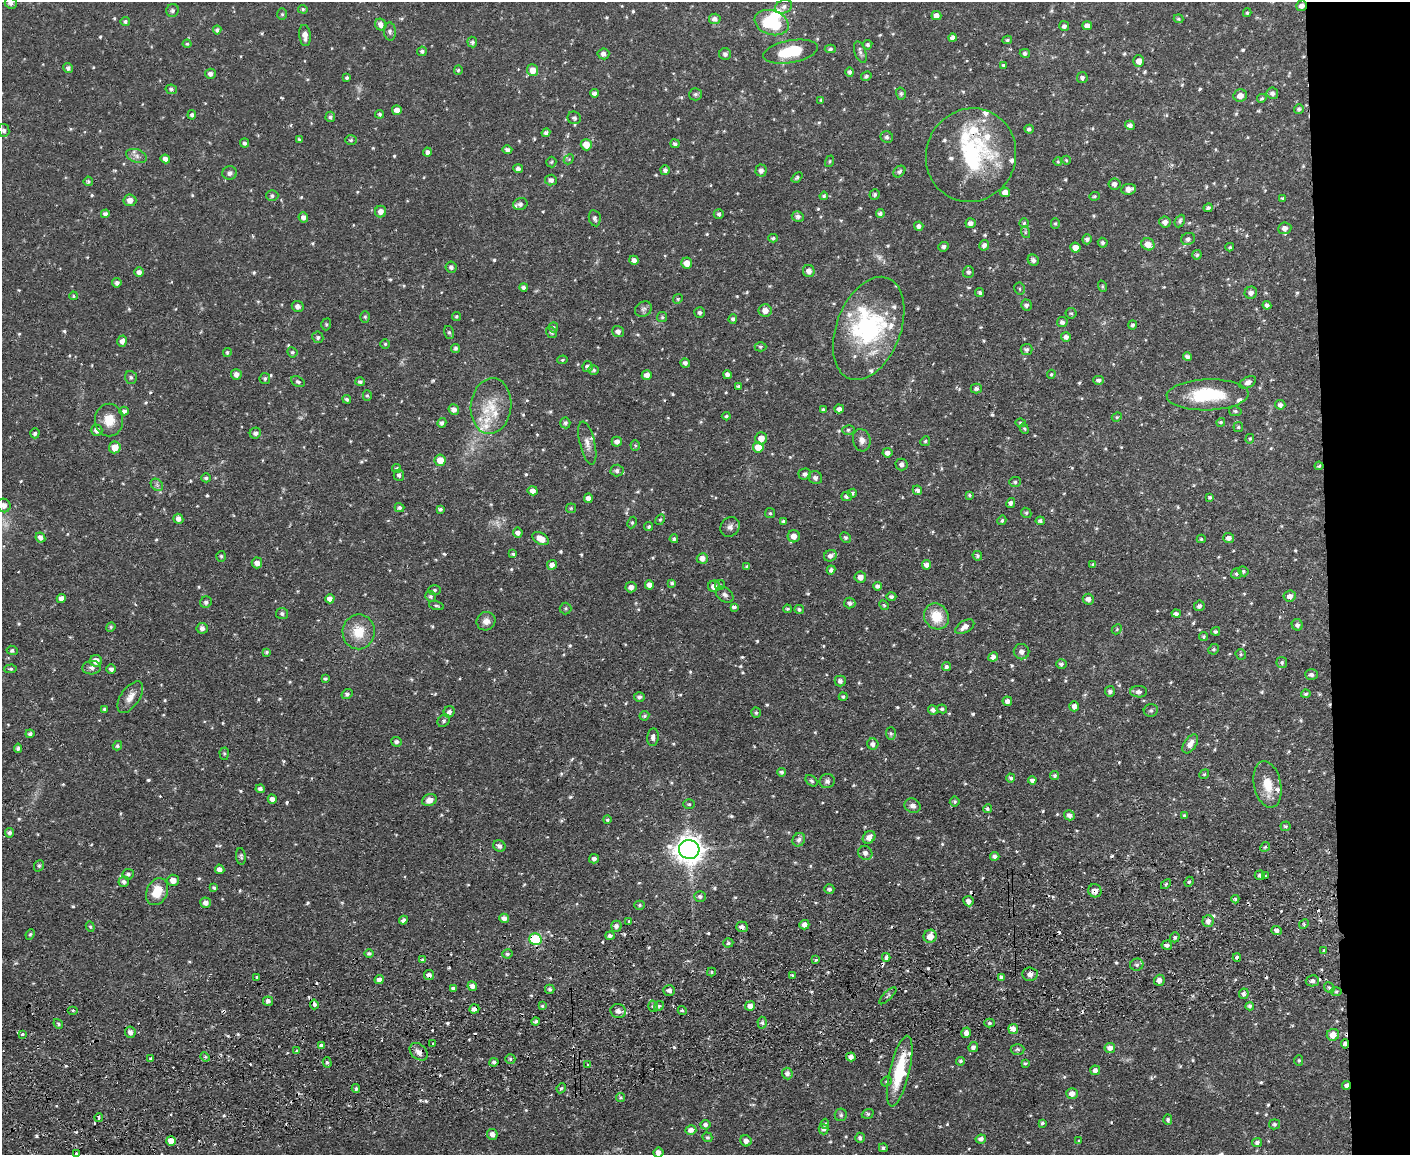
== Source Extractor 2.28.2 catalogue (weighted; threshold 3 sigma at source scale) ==
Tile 6 of 3 x 4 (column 3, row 2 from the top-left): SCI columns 2947-4354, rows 2363-3515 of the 4593 x 4724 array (HDU 1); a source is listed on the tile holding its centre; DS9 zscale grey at full resolution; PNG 1412 x 1157 px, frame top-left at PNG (2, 2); each listed source drawn as its Kron ellipse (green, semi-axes under 4 px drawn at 4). Shown black and unused: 6% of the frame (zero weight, under 2 of 3 exposures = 3% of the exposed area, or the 3 px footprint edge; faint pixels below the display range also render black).
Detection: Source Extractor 2.28.2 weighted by HDU 2 'WHT'; one run over the whole footprint, this tile lists its part. Background 0.0535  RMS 0.0061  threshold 0.0276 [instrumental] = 3 sigma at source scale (4.5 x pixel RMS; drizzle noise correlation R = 1.50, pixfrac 1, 0.05/0.05 arcsec/px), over >= 5 px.
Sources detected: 762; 1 too faint to see at this stretch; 2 inside a brighter object's white glare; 17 cosmic-ray / hot-pixel residue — neither listed nor drawn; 23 inside a brighter listed object's ellipse — not listed separately; of the other 719, all 500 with FLUX_AUTO >= 0.793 (the completeness limit of this list) listed and drawn (219 fainter detections not listed), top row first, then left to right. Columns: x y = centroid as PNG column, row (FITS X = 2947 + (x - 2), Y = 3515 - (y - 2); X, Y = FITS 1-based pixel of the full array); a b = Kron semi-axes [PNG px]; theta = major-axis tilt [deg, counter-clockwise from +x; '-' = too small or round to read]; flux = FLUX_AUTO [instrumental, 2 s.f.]
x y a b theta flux
11 3 6 5 - 2.3
1302 6 5 5 - 3.1
784 7 8 6 22 2
303 9 5 4 - 0.84
172 10 6 6 - 1.5
1247 13 4 3 - 0.89
282 14 6 5 - 0.92
936 16 5 4 - 3.9
715 19 6 5 - 2.4
1178 19 5 4 - 0.97
125 21 5 4 - 1.2
772 23 17 12 -18 30
381 25 6 5 - 3.3
1064 26 5 5 - 2
1087 26 5 4 - 3.4
217 30 4 4 - 1.5
390 31 9 6 -86 1.6
305 36 11 6 -84 3.5
953 38 4 4 - 2.7
1007 40 5 4 - 1
472 42 5 5 - 1.3
187 44 4 4 - 0.95
868 45 5 4 - 1.2
830 49 5 4 - 1.1
422 51 5 4 - 1.3
791 52 27 11 10 22
860 52 11 5 -71 1.9
1025 53 5 4 - 1.6
603 54 6 5 - 2.3
725 54 6 6 - 1.7
1139 61 5 5 - 4.2
1003 65 4 4 - 0.96
68 68 5 4 - 1.7
458 70 5 4 - 0.97
533 70 6 5 - 5.7
850 72 5 4 - 1.3
210 74 5 5 - 2.3
866 76 5 4 - 1.3
347 78 3 3 - 0.97
1082 78 5 5 - 1.6
171 89 6 4 -10 1.3
594 93 4 4 - 1.8
1272 93 6 5 - 1.8
695 94 6 6 - 1.5
901 94 6 5 - 1.1
1240 96 7 6 - 4.4
1262 98 5 4 - 0.95
821 100 3 3 - 0.8
1299 109 5 5 - 1.2
397 110 5 5 - 3.5
380 114 4 4 - 1
192 115 4 4 - 1.3
330 117 5 5 - 1.4
574 118 7 6 - 1.5
1130 125 5 4 - 2.8
1029 129 4 4 - 1.3
4 130 6 5 - 1.9
546 133 4 4 - 1.6
887 137 6 6 - 1.7
299 139 4 4 - 0.87
351 140 6 5 - 1.1
245 143 4 4 - 1.4
675 144 4 4 - 1.3
586 145 6 5 - 6.5
507 150 5 4 - 1.6
427 152 4 4 - 1.9
971 155 47 45 67 68
136 156 11 6 -18 2.7
165 159 4 4 - 2.7
569 159 5 4 - 0.82
1066 160 4 4 - 0.8
830 161 6 4 73 0.8
1058 161 4 3 - 0.82
551 162 5 5 - 0.82
518 169 5 4 - 1.4
665 170 5 4 - 2.1
761 171 6 5 - 2.5
899 171 7 5 45 1.5
230 173 7 7 - 2.4
797 177 6 4 41 1.1
551 180 6 5 - 2.6
88 181 5 4 - 1.1
1114 184 6 5 - 2
1129 189 7 5 8 3.2
1005 192 5 4 - 4
875 194 5 5 - 1.3
272 196 6 5 - 1.5
824 196 4 4 - 0.92
1094 196 5 4 - 0.88
1283 198 3 3 - 1.1
130 200 6 6 - 4.1
520 204 7 6 - 1.9
1208 208 4 4 - 1.3
381 212 6 5 - 3.5
880 213 4 4 - 1.6
105 214 4 4 - 1.9
719 214 5 4 - 1.5
303 217 5 4 - 2
798 217 6 5 - 2
595 218 8 6 -79 2.1
1180 221 6 4 63 1.3
1165 222 6 5 - 3.1
971 223 5 5 - 2.9
1024 223 4 4 - 0.91
1055 223 5 4 - 0.83
919 226 4 4 - 2
1285 228 6 6 - 2.9
1025 232 6 4 -73 0.85
773 238 5 4 - 0.92
1087 239 5 5 - 1.8
1188 239 7 6 - 1.5
1103 243 5 4 - 1.3
1148 244 7 6 - 5.9
984 245 5 5 - 2.8
944 247 5 5 - 1.6
1230 247 4 3 - 0.81
1075 248 5 5 - 4.5
1197 255 4 4 - 1.2
634 260 4 4 - 2.6
1033 260 6 5 - 1.9
687 263 5 5 - 5.1
451 267 6 5 - 1.6
809 271 6 6 - 3.3
139 272 4 4 - 2.4
968 272 6 5 - 1.3
117 283 5 4 - 1.7
1102 286 6 3 -72 0.79
524 287 4 4 - 1.6
1020 289 6 5 - 1
980 292 4 4 - 1.3
1251 293 6 6 - 2.7
73 296 4 3 - 0.87
678 299 5 4 - 0.82
1026 305 5 5 - 1.8
1267 305 4 4 - 1.5
298 306 6 5 - 2.3
643 309 9 7 33 1.8
765 310 7 6 - 4.5
700 312 5 5 - 1.4
1071 313 5 5 - 1.1
456 316 4 4 - 0.91
365 317 6 5 - 0.97
662 317 5 5 - 0.94
733 319 4 4 - 1.4
1062 322 5 5 - 1.8
326 324 6 4 71 0.83
1133 325 4 4 - 1.4
553 327 5 4 - 1
869 328 54 32 69 67
449 332 6 5 - 1.1
551 332 6 4 -56 0.96
618 332 6 5 - 2.2
318 337 6 5 - 1.6
1066 337 5 5 - 2.5
122 341 6 5 - 2.8
385 344 4 4 - 0.81
760 347 6 4 0 0.95
456 348 4 4 - 1.4
1026 349 6 5 - 1.7
227 352 4 4 - 1.1
292 352 5 5 - 1
1188 357 4 4 - 2
562 360 5 4 - 0.83
685 363 5 4 - 2
587 367 5 5 - 2.1
594 370 5 4 - 1.2
236 374 5 5 - 2.9
1051 374 4 3 - 0.79
647 375 5 5 - 3.2
727 375 4 4 - 2
131 377 6 6 - 1.3
265 379 5 5 - 1.2
1099 380 5 4 - 1.6
298 382 7 5 -25 1.3
360 382 5 4 - 1.4
1248 382 9 5 27 2.6
738 386 4 3 - 1
976 389 6 5 - 1.4
367 395 5 4 - 0.88
1207 395 41 15 2 33
347 399 4 4 - 1.2
1280 405 5 4 - 2.1
491 406 28 20 83 18
839 409 5 4 - 2.3
454 410 5 5 - 3.2
823 410 3 3 - 0.85
124 411 5 4 - 1.3
1235 411 6 5 - 1.2
726 416 4 3 - 0.8
1117 417 5 4 - 0.83
109 420 16 14 90 9.5
1221 422 4 4 - 1.1
442 423 5 4 - 1.6
565 423 5 5 - 1.4
1021 423 5 4 - 0.98
1238 427 5 4 - 0.89
1024 429 5 4 - 0.79
97 430 6 5 - 3
848 430 6 5 - 1.3
35 433 5 4 - 1.2
255 433 6 5 - 1.8
761 438 6 6 - 5.2
1250 439 5 4 - 0.8
862 440 11 8 -75 3.3
925 441 5 4 - 0.82
617 442 5 5 - 2.6
587 443 22 7 -76 4.7
635 445 5 4 - 0.8
115 447 6 6 - 7.7
758 447 5 5 - 9.8
887 453 5 4 - 2.7
440 460 6 5 - 7.5
902 464 6 6 - 2.2
1319 466 4 4 - 0.88
397 469 5 4 - 1.3
617 471 6 6 - 1.7
805 474 6 5 - 1.8
399 475 5 5 - 1.6
206 478 5 4 - 1.1
815 478 7 6 - 1.9
1015 482 6 5 - 1
157 485 7 5 -45 1.6
917 490 5 4 - 1.9
533 491 5 4 - 3.7
852 493 5 4 - 1.2
969 495 4 3 - 1
846 496 5 4 - 1.6
1210 497 4 3 - 0.99
588 498 5 4 - 2.2
1011 503 5 4 - 1.8
4 505 7 6 - 2.7
399 508 5 4 - 1.3
571 508 5 5 - 0.83
440 509 4 4 - 1.1
770 513 5 5 - 0.9
1026 513 5 4 - 0.85
178 519 5 5 - 2.6
660 520 6 4 62 0.83
1002 520 5 4 - 0.96
783 521 4 3 - 1.1
1040 521 4 4 - 1.1
632 522 6 4 63 0.98
649 527 4 3 - 1.1
730 527 10 9 - 2.8
518 533 5 5 - 2.7
794 536 6 6 - 4
846 537 6 4 -44 1.3
40 538 5 4 - 3
540 538 9 5 -33 6.2
1229 538 5 5 - 2.7
674 539 4 3 - 1.6
1201 539 4 4 - 0.95
513 554 4 3 - 0.93
221 556 5 4 - 0.92
830 556 6 5 - 2.1
977 556 5 4 - 1.2
702 558 5 5 - 3.7
257 563 5 5 - 3.5
1093 564 4 4 - 0.97
552 565 5 5 - 3.4
926 565 5 4 - 2.9
747 566 3 3 - 1.1
831 570 4 4 - 1.6
1243 571 5 4 - 1
1236 574 5 5 - 1.2
860 577 6 5 - 3.5
672 583 4 4 - 1.1
649 585 5 4 - 3.3
720 585 5 5 - 1.2
714 586 6 5 - 3.9
877 586 4 4 - 1.8
631 587 5 5 - 2.6
435 590 6 5 - 1.1
725 595 10 6 -37 2.1
430 596 5 5 - 1.1
1290 596 6 5 - 3
891 597 5 4 - 1.5
61 598 4 4 - 3.2
330 599 5 4 - 3.3
1088 599 5 5 - 2.9
206 602 6 5 - 1.6
850 603 6 5 - 1.6
436 605 7 4 -17 0.98
884 605 5 4 - 0.83
1199 606 5 5 - 1.9
734 607 4 3 - 1.5
565 608 6 6 - 1
787 609 4 3 - 0.82
799 609 5 4 - 1.3
282 614 6 5 - 1.5
1176 614 4 4 - 1.4
936 616 13 12 - 14
486 621 9 9 - 3.7
1297 625 6 5 - 1.8
111 627 5 4 - 0.87
965 627 10 6 31 3.6
202 628 5 5 - 2.2
1117 629 6 4 47 0.86
1216 631 4 4 - 1.2
359 632 17 16 - 13
1204 636 4 4 - 0.8
1214 649 5 5 - 0.99
12 650 6 4 -8 1.4
267 652 4 3 - 0.94
1022 652 8 7 - 2.9
1241 654 5 5 - 0.99
993 657 5 4 - 3
96 661 6 6 - 5.1
1282 663 5 5 - 1.2
1061 664 5 4 - 1.4
946 667 4 4 - 1.4
92 668 9 6 5 2.3
10 669 6 4 4 0.98
111 669 5 5 - 2
1311 674 6 5 - 1.8
325 678 4 3 - 0.87
840 681 5 5 - 1.6
1110 691 5 5 - 1.6
1139 692 8 5 -1 2
347 694 5 5 - 1.5
1306 694 5 4 - 1
130 697 18 9 55 5.4
639 697 5 4 - 1.4
843 697 4 4 - 1
1007 701 5 4 - 2.2
1074 706 5 5 - 3
104 709 4 3 - 0.93
942 709 5 4 - 1.1
933 710 5 4 - 2.1
1151 710 7 6 - 1.4
449 712 6 5 - 1.8
756 713 5 4 - 1.1
644 716 5 4 - 1.1
444 721 7 5 47 1.2
891 733 6 5 - 1.2
30 734 4 4 - 1.4
653 737 9 5 83 2.4
396 742 5 5 - 1.8
873 744 6 5 - 2.1
1190 744 10 6 56 4.1
117 746 5 4 - 1.1
18 748 4 4 - 1.3
224 754 6 5 - 1
781 772 4 3 - 1.1
1204 774 5 4 - 0.82
1055 775 4 4 - 1.1
1011 778 4 4 - 1.2
1032 780 4 4 - 1.9
811 781 7 4 -40 1.1
827 781 7 7 - 2.1
1268 784 23 13 -78 12
260 789 4 4 - 1.8
272 799 4 4 - 2.5
429 800 7 6 - 4.4
955 801 5 5 - 1.1
689 804 6 5 - 0.82
913 806 8 7 - 2.6
987 809 4 4 - 1.1
1069 815 5 5 - 2.7
1184 815 4 3 - 0.88
607 820 4 4 - 1
1285 826 5 5 - 1.1
9 833 4 4 - 1.7
869 837 7 5 47 3.7
799 840 7 6 - 2.2
499 846 6 5 - 2.1
1265 847 5 4 - 0.9
689 849 10 9 - 700
865 853 7 6 - 2.5
241 856 8 5 -84 1.3
995 856 5 4 - 2
594 859 5 5 - 2.1
39 866 6 4 68 0.93
220 869 5 4 - 3.3
128 874 6 5 - 1.5
1260 875 5 5 - 1.9
1265 876 3 3 - 1.4
173 880 6 5 - 4.6
124 882 5 5 - 1.6
1189 882 5 4 - 1
1166 884 6 4 46 0.85
214 888 4 4 - 1.1
829 889 5 4 - 1.3
1095 891 7 6 - 4.3
157 892 14 10 65 13
700 896 6 5 - 1.5
1235 899 4 4 - 0.98
968 901 5 5 - 2.8
206 903 5 5 - 3
639 905 5 4 - 0.93
504 918 5 4 - 3
403 920 4 4 - 1.7
629 921 3 3 - 1.3
1208 921 6 5 - 3.2
1304 924 5 4 - 0.8
804 925 5 4 - 3.1
616 926 5 5 - 1.9
90 927 5 4 - 0.81
742 927 6 5 - 2.7
1277 930 5 4 - 1.6
30 934 5 4 - 0.89
610 936 5 4 - 2
930 936 7 6 - 6.3
1175 937 5 4 - 1.2
535 939 6 5 - 32
728 943 5 4 - 1.3
1167 945 5 4 - 2.1
1324 951 3 3 - 10
369 954 5 4 - 1.3
507 954 5 4 - 1.3
886 957 4 3 - 4.8
1237 957 4 3 - 2.5
422 960 4 3 - 1.1
816 960 3 3 - 0.86
1137 965 6 6 - 1.4
711 972 4 4 - 0.92
1030 974 7 7 - 3
429 975 5 5 - 2.4
792 975 4 3 - 0.97
256 977 3 3 - 2.2
1002 977 4 3 - 1.7
379 980 4 4 - 2.8
1159 980 6 5 - 3
1312 981 6 5 - 2
472 986 5 4 - 2.2
453 988 4 3 - 1.5
1329 988 6 4 -49 1.3
550 989 4 4 - 1.3
669 991 6 5 - 3.2
1336 992 6 4 0 0.85
1244 994 5 4 - 1.7
888 996 11 3 45 0.92
268 1001 5 4 - 2.3
314 1004 5 4 - 3.7
542 1006 4 4 - 0.92
653 1006 6 4 -74 1.2
659 1006 5 4 - 1.1
750 1006 5 4 - 4.1
1250 1006 4 4 - 1.2
474 1009 5 4 - 2.8
682 1010 4 3 - 1.2
73 1011 5 3 - 0.81
618 1011 8 7 - 2.4
536 1021 4 4 - 1.1
762 1023 6 4 -87 1.1
989 1023 5 4 - 1.1
58 1024 5 4 - 1
1013 1029 5 5 - 3.5
130 1032 6 5 - 2.5
966 1033 5 4 - 2.5
22 1034 3 3 - 2.5
1333 1035 6 6 - 6.3
432 1044 3 2 - 0.82
1345 1044 4 4 - 2.1
321 1046 4 3 - 14
973 1047 5 4 - 1.7
1110 1048 5 5 - 3.3
1017 1049 7 5 1 1.3
297 1051 3 3 - 1.1
419 1052 10 7 -41 3.2
205 1057 5 4 - 0.89
851 1057 5 4 - 2.6
151 1059 4 3 - 2.6
510 1059 5 4 - 1.1
961 1061 4 4 - 1.1
1299 1061 5 4 - 0.85
327 1062 5 4 - 1.1
494 1062 4 4 - 1.3
1025 1063 3 3 - 0.82
588 1064 3 2 - 0.86
1095 1070 5 5 - 2.4
900 1071 36 10 77 28
787 1073 6 5 - 2.2
886 1081 5 4 - 0.93
1347 1085 4 4 - 2.5
561 1088 5 4 - 0.99
356 1089 4 3 - 1.3
1072 1093 6 5 - 3.7
620 1097 4 4 - 1
868 1114 6 4 20 0.88
841 1115 6 6 - 1.1
99 1117 4 3 - 1.2
1168 1120 5 4 - 1
1042 1123 4 3 - 1
825 1124 5 4 - 1.2
1274 1124 5 5 - 1.2
705 1125 5 5 - 1.4
824 1129 5 5 - 1.8
691 1130 5 4 - 3
492 1134 5 5 - 2.9
707 1137 5 4 - 1.2
860 1138 5 5 - 1.4
981 1139 5 4 - 2.2
171 1141 5 4 - 6.7
746 1141 6 5 - 2.7
1079 1141 3 3 - 1
1257 1143 5 4 - 1.6
883 1148 4 4 - 1.1
658 1152 5 5 - 3
76 1153 3 3 - 1.7
Overlapping masked pixels (flux is a lower limit): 11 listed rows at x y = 1302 6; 971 155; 1095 891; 742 927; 535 939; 886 957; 1237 957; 429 975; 474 1009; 1345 1044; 1347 1085
Isophote crosses this tile's border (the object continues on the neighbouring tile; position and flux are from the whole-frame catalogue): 4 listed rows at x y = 11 3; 4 505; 658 1152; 76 1153